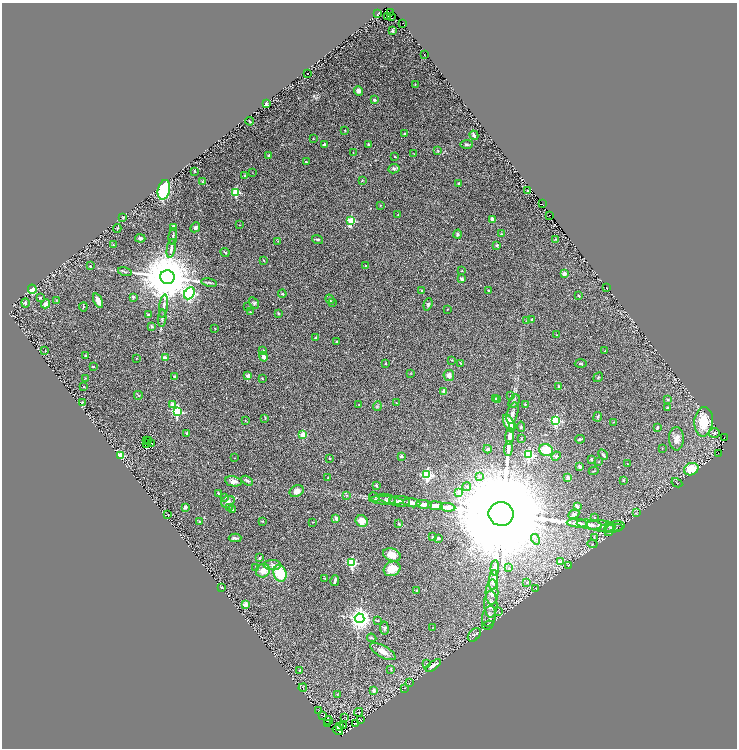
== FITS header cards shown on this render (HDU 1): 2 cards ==
NAXIS1  =                 1469
NAXIS2  =                 1492

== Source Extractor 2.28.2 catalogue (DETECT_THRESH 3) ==
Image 1469 x 1492 px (HDU 1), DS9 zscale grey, zoomed out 1/2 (1 PNG px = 2 x 2 image px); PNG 739 x 750 px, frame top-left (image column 1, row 1491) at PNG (2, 3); each listed source drawn as its Kron ellipse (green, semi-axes under 4 px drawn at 4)
Background 0.0991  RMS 0.018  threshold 0.0548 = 3 sigma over >= 5 px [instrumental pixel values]
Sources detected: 318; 39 cannot appear on this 1/2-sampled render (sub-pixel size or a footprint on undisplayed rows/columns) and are neither listed nor drawn; the other 279 listed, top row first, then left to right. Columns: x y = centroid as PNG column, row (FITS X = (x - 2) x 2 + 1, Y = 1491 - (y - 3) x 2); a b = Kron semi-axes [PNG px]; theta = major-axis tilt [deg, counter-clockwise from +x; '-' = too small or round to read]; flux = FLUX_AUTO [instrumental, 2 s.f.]
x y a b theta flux
390 12 2 1 - 160
378 13 2 1 - 86
388 16 2 1 - 18
391 16 2 1 - 27
403 23 2 1 - 7.3
393 31 3 2 - 7.1
424 55 2 1 - 1.6
307 74 2 1 - 1.2
415 84 3 2 - 1.4
358 91 5 4 - 9.4
374 100 3 3 - 5.5
266 104 4 3 - 5.8
250 121 4 2 - 5
345 130 2 2 - 2.9
405 133 3 3 - 3.5
474 135 5 3 - 7.5
313 139 2 2 - 1.1
324 144 4 3 - 6.5
368 144 4 3 - 3.9
466 144 6 3 2 5.1
438 151 4 3 - 3.1
353 153 3 2 - 1.2
414 154 2 1 - 1.1
269 155 3 3 - 4.1
395 157 4 2 - 2.2
306 162 3 2 - 3.7
394 169 5 5 - 7.8
194 171 3 3 - 2.5
252 172 3 1 - 1.1
245 175 4 3 - 3.6
362 181 3 2 - 1.7
202 182 3 3 - 3
459 183 3 2 - 4.4
164 190 10 6 79 220
528 191 2 2 - 30
236 192 3 3 - 170
542 204 2 1 - 20
380 205 3 2 - 1.5
398 215 2 2 - 1.5
549 215 2 1 - 39
123 217 3 2 - 2.5
492 219 4 3 - 17
351 221 4 3 - 170
240 225 3 2 - 1.4
173 227 3 2 - 21
195 227 5 4 - 7.1
117 228 4 3 - 2.5
457 234 4 3 - 6
501 234 4 3 - 3.2
173 236 8 2 84 4.7
140 238 5 3 - 6
555 239 3 3 - 2.5
318 240 6 3 -20 5
278 241 3 2 - 1.6
113 245 4 3 - 2.4
497 245 4 4 - 4.9
171 248 9 3 80 11
225 252 5 2 - 3.5
264 260 2 2 - 1.8
90 266 2 2 - 5.5
366 266 2 2 - 4.1
125 271 7 2 -16 4.5
462 271 3 3 - 2.1
564 273 2 2 - 33
167 277 7 7 - 28000
462 279 3 3 - 11
209 283 8 3 -11 5.2
607 288 2 1 - 1.2
32 289 5 3 - 56
422 290 3 2 - 3.1
488 291 3 3 - 3.5
189 293 6 5 - 900
282 294 4 4 - 4.8
579 296 2 2 - 7.5
133 297 3 3 - 5.4
40 298 3 3 - 3
330 299 5 2 - 4.1
56 301 4 2 - 1.8
98 301 8 4 -65 26
332 302 2 2 - 9.4
25 303 4 3 - 5
254 303 6 4 -57 5.7
46 304 5 4 - 14
428 304 6 4 70 6.4
164 306 12 3 82 14
83 307 4 3 - 2.6
248 307 3 2 - 1.7
447 309 2 2 - 2.3
250 312 2 2 - 1.6
278 313 4 3 - 3.6
148 315 3 2 - 2.9
162 318 8 3 87 6.6
532 319 2 2 - 9.3
527 321 3 3 - 3
152 326 4 3 - 4.1
215 328 2 2 - 1.2
556 335 3 2 - 1.7
316 338 3 3 - 4.8
336 342 2 2 - 3.5
263 350 3 3 - 2.4
45 351 2 2 - 1.4
605 351 3 3 - 2.3
85 355 3 3 - 2.1
263 357 5 3 - 16
136 358 3 2 - 2.1
165 358 3 2 - 45
452 360 3 2 - 1.4
461 363 3 2 - 1.4
386 364 3 2 - 3
581 364 6 2 -3 3.6
93 367 2 2 - 5.7
411 374 3 2 - 1.7
449 375 5 5 - 15
248 376 4 3 - 15
175 377 3 2 - 11
598 377 5 3 - 4
85 378 3 2 - 2
262 378 2 2 - 2.2
84 387 2 2 - 2.1
559 387 3 3 - 4.9
444 391 2 2 - 39
138 395 4 2 - 2.3
511 396 2 2 - 2.9
495 399 3 3 - 5.7
668 399 4 3 - 3.9
498 400 2 2 - 13
514 401 7 5 60 6.5
82 402 3 1 - 2.3
397 403 3 2 - 1
172 404 2 2 - 38
525 404 4 3 - 2.4
359 405 2 2 - 2.8
377 406 5 3 - 4.3
668 408 4 3 - 4.7
177 412 4 4 - 330
513 413 11 5 74 14
598 417 5 3 - 3.7
265 418 3 2 - 1.6
245 420 2 1 - 0.97
556 421 4 3 - 330
613 422 2 2 - 1.5
704 422 15 9 85 110
509 423 10 5 -66 62
512 426 2 2 - 5.9
521 427 5 3 - 3.5
657 427 4 3 - 3.7
187 433 2 2 - 13
714 433 6 4 1 7.8
303 435 3 2 - 86
510 437 8 3 85 16
521 438 3 2 - 2
724 438 2 1 - 2.8
580 439 5 2 - 4.7
676 439 12 7 -89 24
147 440 2 1 - 3.1
149 441 2 1 - 3.8
151 443 3 1 - 0.92
147 444 2 1 - 2.2
662 448 3 2 - 1.5
487 449 4 3 - 5.1
508 449 7 3 85 22
546 450 7 6 - 72
718 453 2 1 - 4.9
121 455 3 3 - 140
529 455 4 3 - 270
603 455 5 2 - 5.8
401 456 2 2 - 25
556 456 5 3 - 4.7
234 458 2 2 - 1.5
329 458 2 2 - 6.7
591 459 2 2 - 13
599 462 2 2 - 2.2
627 464 3 2 - 1.3
580 467 3 3 - 6.8
691 469 7 6 - 84
594 471 5 2 - 2.7
427 475 4 4 - 430
479 476 4 2 - 3.3
568 477 2 2 - 35
328 478 2 2 - 4.2
623 480 3 2 - 2.6
233 481 8 5 -11 17
247 481 6 3 -29 5.5
677 483 6 2 -31 2.6
376 485 2 2 - 12
467 486 4 4 - 5.8
297 491 7 5 25 22
459 492 3 3 - 35
218 493 2 2 - 8
347 495 3 2 - 1.9
225 497 3 3 - 2.7
375 497 6 2 -24 3.9
387 499 9 4 -17 8.1
386 500 17 3 -4 13
400 501 10 5 -3 13
228 502 7 5 27 11
412 503 9 4 -9 15
424 504 8 3 -7 17
436 506 7 3 -7 25
577 506 4 2 - 7.7
185 507 3 3 - 8.4
229 507 3 2 - 3.9
448 507 8 3 -7 39
232 509 2 2 - 5.8
636 513 3 2 - 0.97
501 514 12 12 - 210000
574 514 6 4 28 8.6
168 515 2 2 - 3.6
594 517 3 3 - 3.3
336 518 4 3 - 11
200 521 3 3 - 4
262 521 3 2 - 1.9
362 521 6 5 - 36
312 522 2 1 - 1.4
577 523 10 3 -5 25
399 524 2 2 - 14
589 525 12 4 -7 20
601 526 15 5 -6 25
612 527 13 5 10 16
614 528 9 3 4 7
609 531 6 3 54 6.2
432 537 2 2 - 7.6
235 538 6 2 0 6.5
438 538 3 3 - 5.6
594 538 4 2 - 3.6
535 539 5 2 - 4.5
592 544 5 3 - 4.3
392 555 9 6 -20 46
259 558 3 3 - 4.2
560 562 2 2 - 37
352 563 3 3 - 310
272 565 8 5 -2 14
568 565 3 2 - 1.4
256 567 3 2 - 1.3
495 568 8 3 86 31
509 568 2 1 - 2.1
392 569 9 7 28 54
263 571 7 6 - 36
280 573 8 6 -72 110
325 578 3 3 - 2.7
493 580 10 4 86 24
335 581 5 2 - 8.9
527 582 3 3 - 2.2
221 588 2 2 - 12
536 588 2 1 - 0.95
417 590 3 2 - 3.9
492 592 12 6 88 24
245 604 2 2 - 55
491 604 13 6 -90 22
499 612 3 2 - 1.7
489 616 10 7 74 16
359 618 5 5 - 2400
378 620 3 2 - 1.9
488 625 6 3 23 3.4
433 627 3 2 - 1.7
384 628 6 4 -82 7.2
474 635 8 5 48 7.8
372 638 5 3 - 3.7
383 652 14 6 -29 24
426 663 2 1 - 1
433 666 9 4 39 23
391 669 4 2 - 2.8
300 670 3 3 - 3.6
409 683 3 3 - 1.5
303 688 4 1 - 1.2
404 688 2 1 - 0.88
374 690 3 3 - 6.2
337 695 2 2 - 1.3
318 711 3 1 - 0.93
358 712 4 1 - 1.5
323 716 2 1 - 1.2
344 717 2 1 - 16
360 719 2 2 - 2.5
328 720 4 1 - 1.7
328 723 2 1 - 2.5
355 723 2 1 - 0.93
344 726 2 1 - 1.4
340 727 4 1 - 2.1
338 730 5 3 - 7.8
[39 sub-pixel or undisplayed-footprint detections neither listed nor drawn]